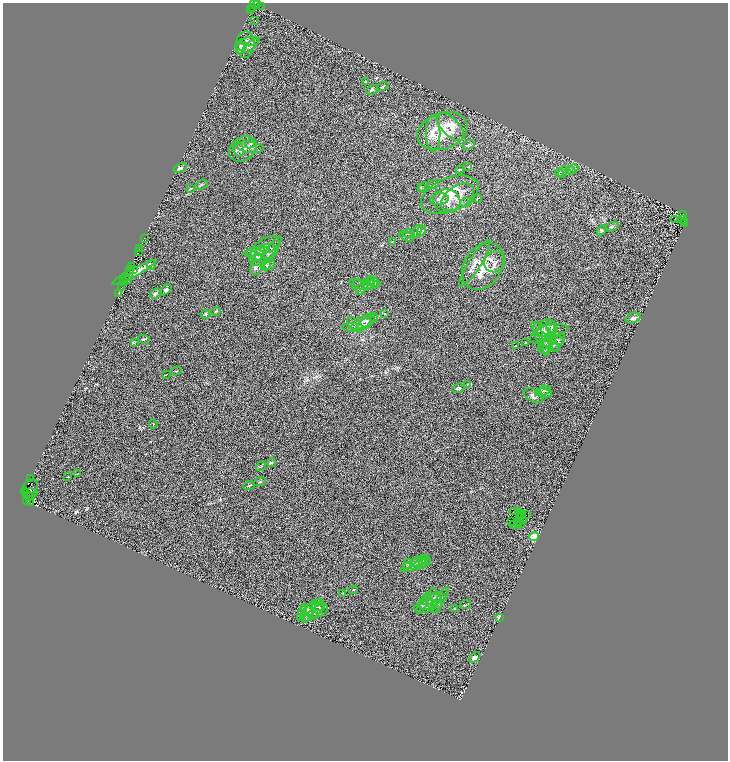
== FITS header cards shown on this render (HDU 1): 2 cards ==
NAXIS1  =                 1451
NAXIS2  =                 1516

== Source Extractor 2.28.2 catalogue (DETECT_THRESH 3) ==
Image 1451 x 1516 px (HDU 1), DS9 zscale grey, zoomed out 1/2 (1 PNG px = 2 x 2 image px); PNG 730 x 762 px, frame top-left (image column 2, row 1515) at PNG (3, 3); each listed source drawn as its Kron ellipse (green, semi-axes under 4 px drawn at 4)
Background 0.422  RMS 0.23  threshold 0.689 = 3 sigma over >= 5 px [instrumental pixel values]
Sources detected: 215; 42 cannot appear on this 1/2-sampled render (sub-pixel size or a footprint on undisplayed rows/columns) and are neither listed nor drawn; the other 173 listed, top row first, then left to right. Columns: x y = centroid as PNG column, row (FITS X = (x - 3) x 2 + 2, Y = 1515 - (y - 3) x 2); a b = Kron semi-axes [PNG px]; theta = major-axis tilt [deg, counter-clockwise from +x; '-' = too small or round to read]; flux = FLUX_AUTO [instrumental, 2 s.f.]
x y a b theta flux
255 4 5 3 - 170
257 4 3 1 - 86
252 7 3 1 - 170
262 7 3 1 - 30
251 10 2 1 - 110
255 21 2 1 - 20
250 42 9 3 3 120
245 45 13 9 85 290
251 45 11 3 42 97
241 46 6 4 -2 77
240 49 5 3 - 78
365 81 4 4 - 38
383 86 6 2 27 55
372 90 6 3 25 65
451 127 17 9 -47 480
442 131 26 18 19 1500
433 134 18 7 -89 400
250 144 5 3 - 68
469 145 6 3 31 55
250 147 14 5 -8 210
243 149 15 11 36 330
239 150 7 5 -82 100
468 167 3 2 - 19
180 168 7 3 21 87
574 168 4 2 - 34
460 169 4 2 - 35
571 170 5 3 - 53
563 172 6 4 64 82
559 173 4 3 - 46
201 185 7 2 22 45
433 185 6 3 17 45
421 187 3 2 - 29
424 187 5 3 - 36
190 188 4 2 - 29
450 195 30 16 22 1200
457 197 18 11 35 500
478 198 4 1 - 28
439 199 9 6 9 130
447 201 13 12 - 400
466 202 6 3 24 47
683 214 3 1 - 290
675 219 4 1 - 9.5
683 220 2 1 - 37
685 221 2 2 - 130
684 223 2 1 - 35
612 227 8 3 20 90
602 230 6 4 45 68
417 231 6 3 64 63
422 231 5 3 - 55
409 234 6 3 -1 81
407 236 7 3 -22 66
144 239 2 1 - 120
392 242 3 2 - 24
268 248 8 3 11 92
139 249 2 2 - 140
271 250 16 4 52 140
139 251 2 2 - 510
264 251 18 11 44 540
257 252 13 4 9 170
260 253 8 3 71 120
256 257 11 4 -23 150
495 262 11 10 - 230
475 263 27 6 58 410
269 264 6 6 - 120
152 265 5 3 - 53
266 265 6 4 -89 79
483 266 25 19 57 1500
131 267 3 1 - 210
256 268 7 5 79 130
133 270 3 2 - 120
129 271 2 1 - 78
134 272 25 4 28 380
128 275 3 2 - 430
127 279 3 1 - 46
124 281 2 1 - 110
371 281 4 3 - 46
374 282 7 3 -35 71
369 283 7 4 72 97
361 284 12 4 -14 180
371 285 8 3 7 110
359 287 8 5 -60 140
121 288 2 1 - 140
362 288 7 4 51 120
166 290 6 4 41 67
118 293 2 2 - 74
155 293 6 4 39 73
216 311 5 3 - 51
384 313 4 2 - 32
205 314 5 4 - 53
374 317 4 3 - 46
633 318 8 5 21 110
363 322 13 5 29 310
365 324 11 5 32 220
355 325 9 5 -42 180
549 327 9 8 - 240
353 328 11 4 -3 140
552 328 7 5 -82 200
542 330 13 5 -33 230
552 331 16 6 9 280
538 332 10 4 -79 140
543 334 14 7 34 320
144 339 6 3 -12 47
557 340 7 3 -11 71
525 342 3 2 - 21
558 342 10 2 62 59
134 343 4 2 - 35
546 343 8 3 48 78
554 344 8 4 -59 79
515 346 3 2 - 21
547 346 10 2 87 73
543 349 6 3 -23 50
176 371 5 2 - 24
166 374 3 2 - 14
467 384 4 3 - 46
458 388 6 4 20 71
543 391 8 4 22 110
546 391 7 5 -50 110
544 393 8 3 -10 83
533 396 10 6 -27 160
153 424 4 3 - 37
272 463 4 3 - 36
261 466 5 2 - 31
78 474 4 2 - 25
68 477 3 1 - 20
30 479 2 1 - 180
260 482 6 2 25 41
249 485 6 2 21 41
30 487 8 6 39 19
25 491 3 2 - 590
30 493 8 4 -2 1600
28 495 3 3 - 360
30 496 3 1 - 220
27 501 4 2 - 870
31 503 3 1 - 460
518 511 2 1 - 23
513 512 2 1 - 34
521 513 2 1 - 16
527 515 2 1 - 24
520 516 3 1 - 24
520 519 2 1 - 8.8
523 520 2 1 - 18
512 521 3 1 - 25
518 523 3 1 - 17
520 523 3 1 - 29
514 525 4 2 - 30
519 525 3 1 - 23
534 537 5 4 - 1400
419 561 10 4 22 150
423 561 6 4 86 79
418 563 6 3 -39 67
408 564 5 4 - 91
421 564 10 3 25 100
413 565 14 4 26 230
353 590 5 2 - 24
343 593 4 1 - 23
438 597 8 4 0 110
434 600 12 7 -80 230
440 600 15 3 58 110
426 601 7 4 4 100
430 602 11 6 32 260
423 603 12 4 64 140
465 604 5 2 - 35
318 606 7 3 22 81
426 606 11 6 12 150
320 608 6 4 48 72
455 608 4 3 - 30
307 610 7 3 -39 96
312 610 14 7 42 360
318 611 11 5 25 170
309 612 13 4 62 170
302 613 8 4 67 100
499 617 3 2 - 160
475 657 6 4 40 100
At the frame edge (FLAGS 8, measured only in part): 1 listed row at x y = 255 4
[42 sub-pixel or undisplayed-footprint detections neither listed nor drawn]